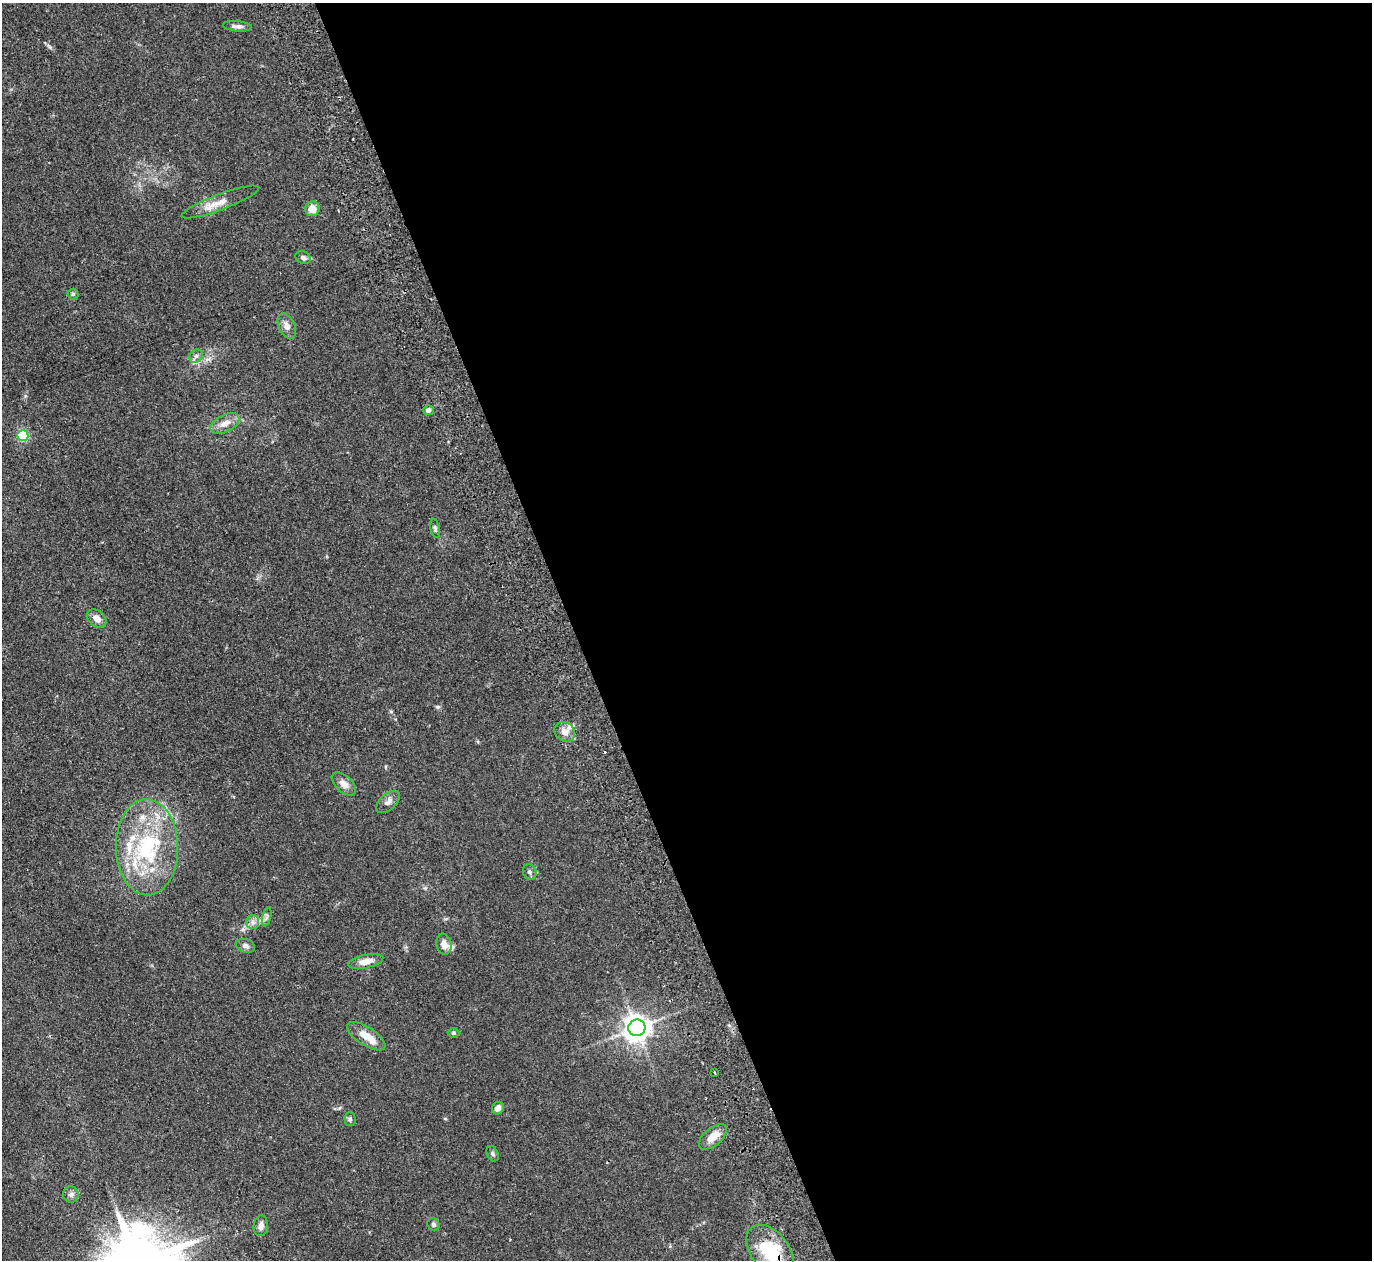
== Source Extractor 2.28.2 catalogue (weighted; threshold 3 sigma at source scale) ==
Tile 8 of 4 x 4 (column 4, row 2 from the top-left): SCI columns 4165-5534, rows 2820-4077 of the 5589 x 5512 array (HDU 1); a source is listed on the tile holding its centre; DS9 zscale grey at full resolution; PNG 1374 x 1262 px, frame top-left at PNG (2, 3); each listed source drawn as its Kron ellipse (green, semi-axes under 4 px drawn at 4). Shown black and unused: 58% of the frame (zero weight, under 2 of 3 exposures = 3% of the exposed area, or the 3 px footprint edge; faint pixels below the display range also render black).
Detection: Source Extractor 2.28.2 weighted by HDU 2 'WHT'; one run over the whole footprint, this tile lists its part. Background 0.108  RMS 0.01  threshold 0.0448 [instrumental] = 3 sigma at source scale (4.5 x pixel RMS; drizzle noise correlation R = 1.50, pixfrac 1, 0.05/0.05 arcsec/px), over >= 5 px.
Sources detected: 41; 1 cosmic-ray / hot-pixel residue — neither listed nor drawn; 6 inside a brighter listed object's ellipse — not listed separately; the other 34 listed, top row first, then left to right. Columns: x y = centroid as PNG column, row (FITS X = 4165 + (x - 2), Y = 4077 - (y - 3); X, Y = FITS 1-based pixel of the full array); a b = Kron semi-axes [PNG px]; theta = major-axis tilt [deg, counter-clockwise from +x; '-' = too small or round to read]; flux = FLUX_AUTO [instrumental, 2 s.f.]
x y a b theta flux
237 26 14 5 -5 3.9
220 202 41 8 21 12
312 209 7 7 - 11
303 257 8 6 -25 2.7
73 294 5 5 - 1.5
287 326 14 8 -66 5.4
196 356 7 6 - 2.8
428 410 5 5 - 3.8
225 423 15 8 27 8.8
23 436 5 5 - 79
435 528 10 4 -77 1.9
97 618 11 8 -40 6.9
565 732 11 9 -38 7.5
344 784 15 8 -42 6.4
388 802 14 8 43 4.5
147 847 48 31 -89 96
530 872 8 6 -67 2.6
267 917 10 4 77 2.2
253 922 7 6 - 3.3
444 944 10 7 -80 6.6
245 946 10 6 -18 3.2
366 961 18 6 12 7.9
637 1028 8 8 - 970
453 1033 6 5 - 1.4
366 1036 22 9 -33 14
715 1073 3 3 - 2.2
498 1108 6 5 - 4.8
350 1119 7 5 -89 1.8
713 1137 17 9 40 12
493 1154 8 5 -62 1.9
71 1194 8 7 - 3.4
433 1224 6 5 - 2
261 1226 10 7 84 5.3
770 1251 30 19 -52 50
Overlapping masked pixels (flux is a lower limit): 1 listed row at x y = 770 1251
Isophote crosses this tile's border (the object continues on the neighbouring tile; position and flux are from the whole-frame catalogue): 1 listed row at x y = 770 1251